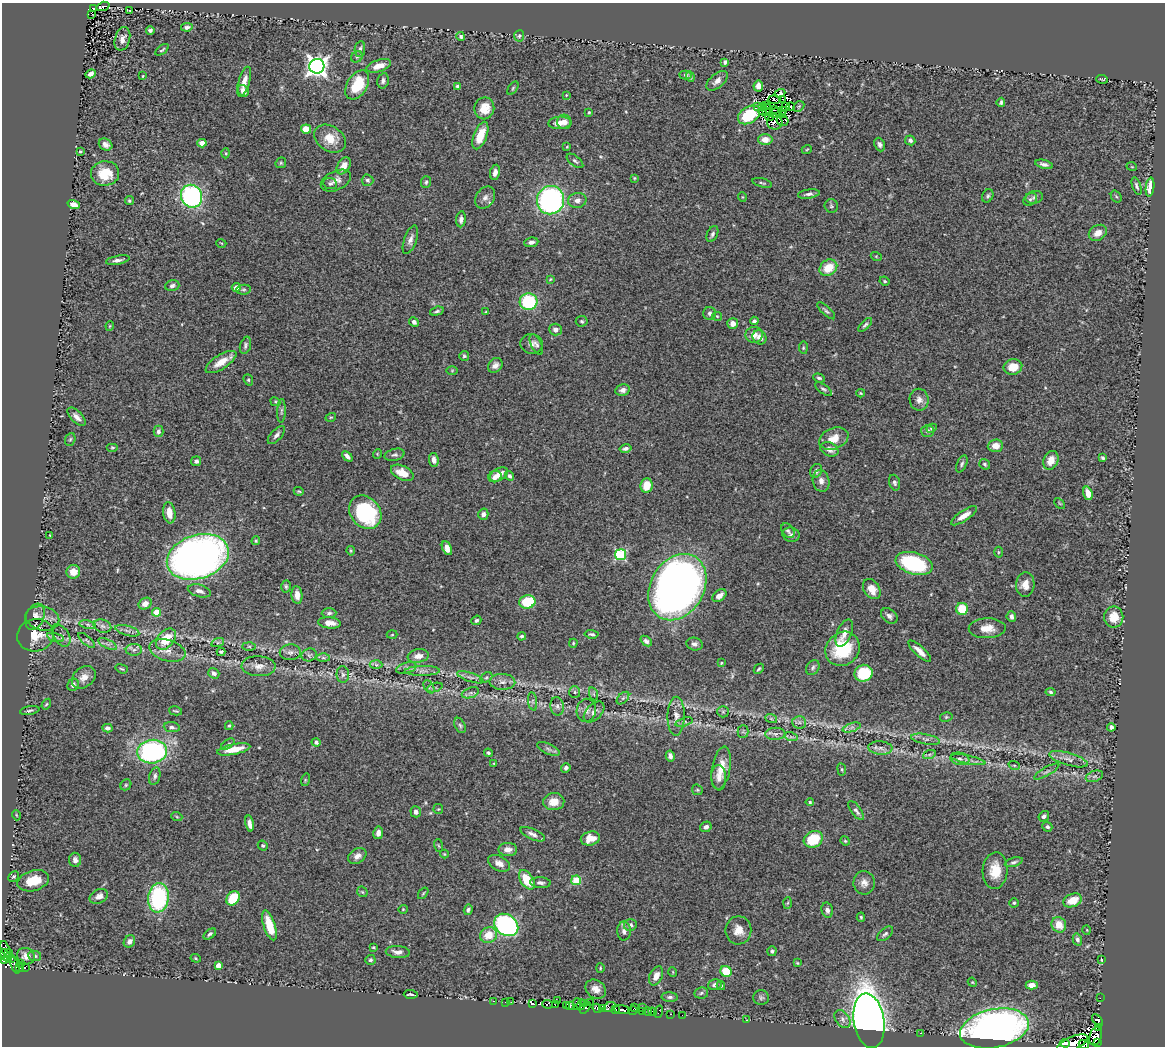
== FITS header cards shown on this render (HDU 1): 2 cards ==
NAXIS1  =                 1163
NAXIS2  =                 1044

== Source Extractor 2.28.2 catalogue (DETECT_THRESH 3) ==
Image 1163 x 1044 px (HDU 1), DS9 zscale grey, 1 PNG px = 1 image px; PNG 1167 x 1048 px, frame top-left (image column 1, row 1044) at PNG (2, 3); each listed source drawn as its Kron ellipse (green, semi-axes under 4 px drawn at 4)
Background 0.631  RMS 0.039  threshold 0.117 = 3 sigma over >= 5 px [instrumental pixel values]
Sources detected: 444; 11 with non-positive FLUX_AUTO (blend fragments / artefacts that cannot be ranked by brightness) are neither listed nor drawn; the other 433 listed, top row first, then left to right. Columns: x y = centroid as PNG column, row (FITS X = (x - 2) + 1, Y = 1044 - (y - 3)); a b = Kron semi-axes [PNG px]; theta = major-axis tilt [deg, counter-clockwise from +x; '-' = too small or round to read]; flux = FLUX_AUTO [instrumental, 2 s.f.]
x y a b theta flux
103 6 6 3 18 8
93 8 3 2 - 11
130 11 3 2 - 1.5
92 14 3 2 - 4.2
187 27 6 4 10 7.4
150 30 4 4 - 6.1
461 36 4 4 - 5.1
519 36 5 5 - 4
122 39 12 7 75 15
360 49 8 5 81 6.9
162 50 7 3 35 3.9
357 57 6 5 - 4.7
725 62 4 4 - 5.6
317 66 7 7 - 1600
379 66 12 6 18 28
91 74 5 4 - 10
685 75 6 4 2 5.6
143 76 3 2 - 2
690 76 5 3 - 4.6
1102 79 6 2 -5 2.1
383 81 8 5 78 7.6
717 81 13 7 40 15
244 82 15 5 73 21
357 85 16 10 58 95
458 86 4 3 - 6.4
758 86 5 5 - 17
513 88 8 4 55 4.1
243 91 6 5 - 16
780 93 5 3 - 2.1
566 95 3 3 - 2.1
783 99 3 2 - 1.6
774 100 6 3 -3 2.5
1001 102 4 3 - 4.5
766 105 3 2 - 3.9
758 106 3 2 - 11
785 106 3 2 - 3.1
799 106 6 4 44 3.4
762 107 3 2 - 3.3
791 107 4 2 - 5.4
484 108 11 10 - 40
768 109 5 2 - 1.1
774 110 3 2 - 2.6
763 111 4 2 - 1.2
782 111 2 2 - 0.45
589 112 4 3 - 3.4
766 112 3 2 - 2.2
776 113 6 2 24 0.075
783 114 2 2 - 0.65
749 115 12 8 33 100
770 116 5 3 - 2.9
782 121 6 5 - 1.3
564 122 7 7 - 14
775 122 8 7 - 11
560 123 11 6 3 18
306 129 5 4 - 39
480 136 14 6 69 50
330 139 17 12 -33 45
765 140 7 5 1 27
910 140 5 5 - 7.8
202 143 4 4 - 17
106 145 7 5 -32 11
880 145 7 5 -67 8.1
567 147 3 3 - 2.1
807 149 5 3 - 2.4
80 151 3 3 - 3.3
226 153 5 3 - 2.6
575 161 10 5 -39 6.1
281 163 6 5 - 3.5
1044 164 9 4 -14 9.7
344 166 9 6 58 21
1132 167 5 3 - 2.1
495 172 8 5 79 13
105 173 14 12 7 69
634 178 4 4 - 2.7
367 180 6 5 - 6.1
336 181 16 9 25 18
426 182 6 5 - 5.1
762 183 10 3 -14 4.2
330 184 7 5 -6 5.7
1137 186 9 4 -72 6.3
1150 187 9 4 83 38
809 194 11 4 9 8.3
191 196 11 10 - 420
988 196 7 5 62 6
485 197 12 9 56 13
742 197 5 3 - 2
1034 197 9 6 13 7.4
1116 197 6 5 - 3.9
1030 199 7 6 - 4.6
550 200 14 13 - 540
577 200 9 7 13 15
129 201 4 4 - 3.9
74 204 6 4 -18 15
831 206 7 6 - 5.1
461 219 8 5 83 10
1098 233 9 7 33 20
712 234 9 5 65 6.7
410 240 15 6 71 13
531 242 7 4 9 10
221 243 5 3 - 2.3
876 256 5 3 - 2.3
118 260 12 4 11 9.4
828 268 9 7 37 56
550 279 4 3 - 2.5
885 281 5 3 - 3.1
172 286 7 5 16 6.9
236 287 4 4 - 17
243 290 7 5 6 4.7
528 302 9 8 - 180
437 311 7 3 17 4.4
826 311 11 4 -43 5.7
486 312 3 3 - 2.3
710 313 6 6 - 7.6
717 316 5 4 - 3.2
582 321 6 5 - 4.4
754 321 4 4 - 6.4
414 322 5 4 - 9.3
733 324 5 5 - 18
865 325 9 4 45 5.7
110 326 4 4 - 2.8
556 329 6 6 - 11
754 335 8 8 - 19
760 337 7 6 - 13
532 344 11 10 - 13
245 345 9 5 73 6.4
536 345 11 5 -64 6.9
803 348 6 4 -85 3.8
464 356 5 5 - 3.7
221 362 17 7 32 34
495 365 8 6 47 12
1013 367 9 7 15 38
452 370 6 4 1 2.7
819 378 6 4 -21 4.9
248 380 6 4 -68 4.3
823 389 10 4 -37 5.7
622 390 7 5 12 9.9
861 393 4 3 - 2.7
919 400 11 9 -80 16
275 402 5 4 - 2.9
281 411 12 4 88 7
76 417 11 5 -46 14
331 417 5 3 - 2.6
932 428 5 4 - 3.7
158 431 5 5 - 7.1
928 431 6 6 - 7.9
276 435 11 5 47 9.1
834 438 15 10 22 33
70 439 6 5 - 4
995 446 7 6 - 24
112 447 6 4 0 3.5
626 448 6 4 13 7.8
829 449 9 6 -25 15
377 454 5 3 - 2.1
395 455 10 6 15 7.2
347 456 6 3 -44 10
1102 458 4 3 - 4.4
434 460 7 4 -81 14
1051 460 10 7 69 27
196 461 5 5 - 8.9
962 464 9 5 66 6.1
985 464 6 4 -38 5.2
816 471 7 6 - 9.6
402 473 12 7 -25 35
499 474 10 6 29 21
509 476 5 4 - 7
495 477 6 5 - 14
821 481 11 8 -79 16
895 483 8 5 -72 6.5
646 485 7 6 - 43
299 491 5 3 - 2.8
1088 493 7 4 -71 30
1060 503 6 4 -45 2.8
365 512 18 14 -50 220
169 513 11 6 -81 31
483 514 6 5 - 10
964 516 15 5 34 24
788 531 8 5 -53 5.7
50 535 3 2 - 1.6
791 535 8 7 - 7.8
256 541 4 3 - 3.3
447 548 7 4 -64 16
351 551 5 4 - 2.6
998 552 5 3 - 2.6
620 555 5 5 - 300
198 557 32 22 18 1500
914 563 19 11 -17 230
73 572 7 7 - 30
1025 585 12 9 84 27
286 586 6 4 -88 4.6
677 587 35 26 60 2400
872 589 11 8 -57 32
199 591 12 6 -15 12
297 595 9 5 -85 17
719 596 8 5 37 17
527 602 8 6 12 120
145 604 7 5 32 20
962 609 6 6 - 67
157 612 4 4 - 63
329 613 7 4 2 6
889 616 9 6 -40 9.4
1011 616 5 4 - 9.1
35 617 14 9 68 19
1114 617 10 9 - 32
42 618 17 12 -12 25
476 620 5 4 - 4.6
329 623 11 5 -5 21
88 624 8 4 -9 6.6
102 626 9 6 -15 9.1
987 628 18 10 1 30
127 631 12 5 -15 10
844 633 14 7 67 23
591 634 7 3 -5 4.6
35 635 18 16 11 49
61 635 12 7 -57 11
392 635 5 3 - 2.5
522 636 4 4 - 4.7
55 637 9 3 -15 5.7
166 639 12 8 49 64
87 640 10 3 -40 5
646 641 6 4 -41 6.7
218 642 6 4 19 4.5
573 643 4 3 - 3
108 644 10 4 -26 7.6
694 644 8 6 -16 9.2
249 646 7 4 -1 4.3
843 649 18 16 44 140
134 650 8 6 1 8
167 650 18 10 -16 25
920 651 15 5 -43 20
221 652 4 3 - 3.5
290 652 10 8 3 10
309 655 8 6 15 6.5
418 656 10 7 10 17
323 658 6 4 -1 4.5
721 663 3 3 - 2.2
376 665 6 4 -3 4.3
259 666 17 10 -2 22
813 667 8 6 59 6.2
406 668 10 5 16 8.9
122 669 6 4 -19 3.6
759 669 5 3 - 3.8
422 671 17 5 1 13
214 673 6 5 - 7.7
863 673 9 8 - 120
343 675 8 6 -89 7.2
84 677 13 9 39 21
470 677 14 4 -18 9.5
486 677 6 4 29 4.6
502 682 13 8 -2 15
73 685 6 5 - 8.7
429 687 7 4 -57 5.9
434 688 8 3 19 4.8
575 692 6 5 - 4.8
1051 692 5 4 - 4
470 693 9 5 18 6.8
594 694 6 4 -71 4.4
623 698 7 4 45 4.5
533 701 9 4 -82 6.5
46 704 6 4 57 3.3
557 706 9 7 -80 9.8
586 710 11 10 - 17
30 711 10 4 10 5.8
175 711 7 2 -13 3.1
594 712 12 7 46 15
723 712 6 5 - 4.4
676 716 19 8 89 22
946 717 6 5 - 3.7
771 718 6 4 -20 3.3
684 722 9 4 17 4.9
799 722 7 6 - 7.3
460 725 8 5 -63 6
229 726 4 3 - 3.9
172 727 8 5 -7 6.9
852 727 9 4 19 6.7
1111 727 4 4 - 8.6
107 728 5 4 - 8.1
743 731 6 5 - 4.4
775 734 10 6 2 9.7
791 737 7 4 -18 5.4
926 739 15 5 -10 11
316 742 4 4 - 8.3
228 744 7 4 36 4
880 748 12 7 -5 13
234 749 17 5 11 45
548 749 12 5 -24 8.4
152 752 15 12 6 430
488 753 4 4 - 3.8
929 755 6 4 20 5.1
670 756 6 4 -78 9.1
960 759 10 6 -11 9.8
1069 759 20 6 -16 18
968 760 18 4 -12 12
494 764 3 3 - 2.4
1014 765 6 3 -18 2.9
566 768 5 4 - 6.3
721 768 21 9 80 41
842 769 6 3 -81 3.1
1047 771 14 4 30 7.2
155 776 9 5 74 7.7
1094 776 9 5 19 7.4
719 778 12 7 -87 15
305 780 6 4 73 3.3
126 785 6 5 - 4
697 790 6 5 - 3.3
554 802 10 8 2 32
810 802 4 4 - 3.2
438 809 5 5 - 2.9
856 811 11 5 -54 9.8
416 812 5 5 - 11
16 815 5 3 - 2.1
1044 816 5 5 - 6.8
177 817 5 3 - 2.6
249 824 8 4 -79 13
706 827 6 5 - 10
1047 827 5 4 - 6.3
378 833 6 5 - 12
533 834 13 5 -24 12
590 838 10 7 14 31
813 839 10 8 28 83
845 841 5 4 - 3.2
263 846 5 4 - 4.3
438 846 6 3 -71 2.2
508 849 9 6 0 19
444 854 4 4 - 2.5
357 856 10 7 32 15
75 860 7 6 - 9.9
1014 862 9 4 17 6.5
499 863 11 7 -29 18
995 871 18 12 86 49
13 877 6 5 - 4.2
527 880 11 6 -56 71
576 880 5 4 - 96
33 881 16 10 16 47
540 883 10 5 -4 9.9
864 883 12 10 -88 18
362 892 6 4 -45 3.5
423 893 6 4 53 3.3
99 896 10 6 25 15
158 898 15 10 83 280
233 898 8 6 53 85
1072 900 10 6 21 43
788 903 6 4 87 3.2
1014 903 4 4 - 3.4
403 909 4 4 - 2.6
468 910 5 4 - 6.1
827 910 7 5 -75 9.5
861 917 4 4 - 3.8
269 925 15 6 -72 60
506 925 13 10 -36 590
630 925 6 6 - 8
1059 925 8 7 - 39
738 930 14 13 - 32
1087 930 5 3 - 2
624 931 9 6 90 10
210 934 7 4 37 5.9
885 934 9 5 40 6.5
489 935 8 7 - 45
1077 939 6 4 -74 6.8
129 941 6 5 - 10
373 947 3 2 - 2.5
5 949 8 4 -69 39
772 951 5 4 - 5.5
9 952 4 3 - 19
398 952 12 6 -4 14
5 955 6 4 -67 33
26 956 9 8 - 15
35 956 6 5 - 5.8
8 957 4 3 - 38
12 958 3 2 - 28
196 958 5 4 - 3.1
370 960 5 5 - 5.5
1102 960 3 2 - 2.7
3 961 3 3 - 28
20 963 2 2 - 6.7
797 963 4 3 - 2.8
15 965 8 3 -70 72
218 966 4 4 - 23
20 967 3 3 - 36
25 968 2 2 - 7.9
600 968 5 4 - 2.9
726 971 6 5 - 58
673 972 5 3 - 1.9
656 976 10 6 65 22
972 982 5 3 - 2.4
715 985 7 5 15 7.2
721 985 4 4 - 4.5
1032 985 6 4 0 20
596 989 11 9 -35 20
701 993 7 5 10 5.6
411 994 7 2 -4 4.6
670 997 8 4 -4 6.4
761 998 8 7 - 6
1100 998 2 2 - 9.3
493 1001 3 2 - 13
557 1001 3 2 - 130
505 1002 2 2 - 8.9
511 1002 3 2 - 4.5
590 1002 3 2 - 24
533 1004 4 3 - 35
547 1004 5 4 - 100
577 1004 6 2 -89 120
581 1004 5 2 - 15
584 1004 4 2 - 32
555 1005 2 2 - 4.8
566 1005 3 2 - 72
570 1006 5 4 - 190
609 1007 6 4 29 180
634 1007 3 2 - 71
642 1007 3 2 - 38
585 1008 7 3 49 53
597 1008 5 3 - 130
603 1008 4 3 - 88
615 1009 3 2 - 39
622 1010 8 4 -8 370
633 1011 5 4 - 170
642 1011 3 3 - 18
648 1011 4 3 - 13
653 1012 4 2 - 20
658 1012 6 2 70 8.9
671 1014 3 2 - 21
682 1015 2 2 - 3.7
842 1019 10 6 -54 10
746 1020 3 2 - 22
1097 1020 7 4 -49 14
869 1021 27 15 -81 2300
994 1028 35 19 12 1600
1098 1028 3 2 - 16
921 1033 2 2 - 22
1096 1036 9 6 73 390
1065 1043 5 3 - 440
1072 1043 17 6 23 1100
1098 1043 2 2 - 21
1084 1044 5 4 - 130
At the frame edge (FLAGS 8, measured only in part): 1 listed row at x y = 3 961
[11 non-positive-flux detections neither listed nor drawn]